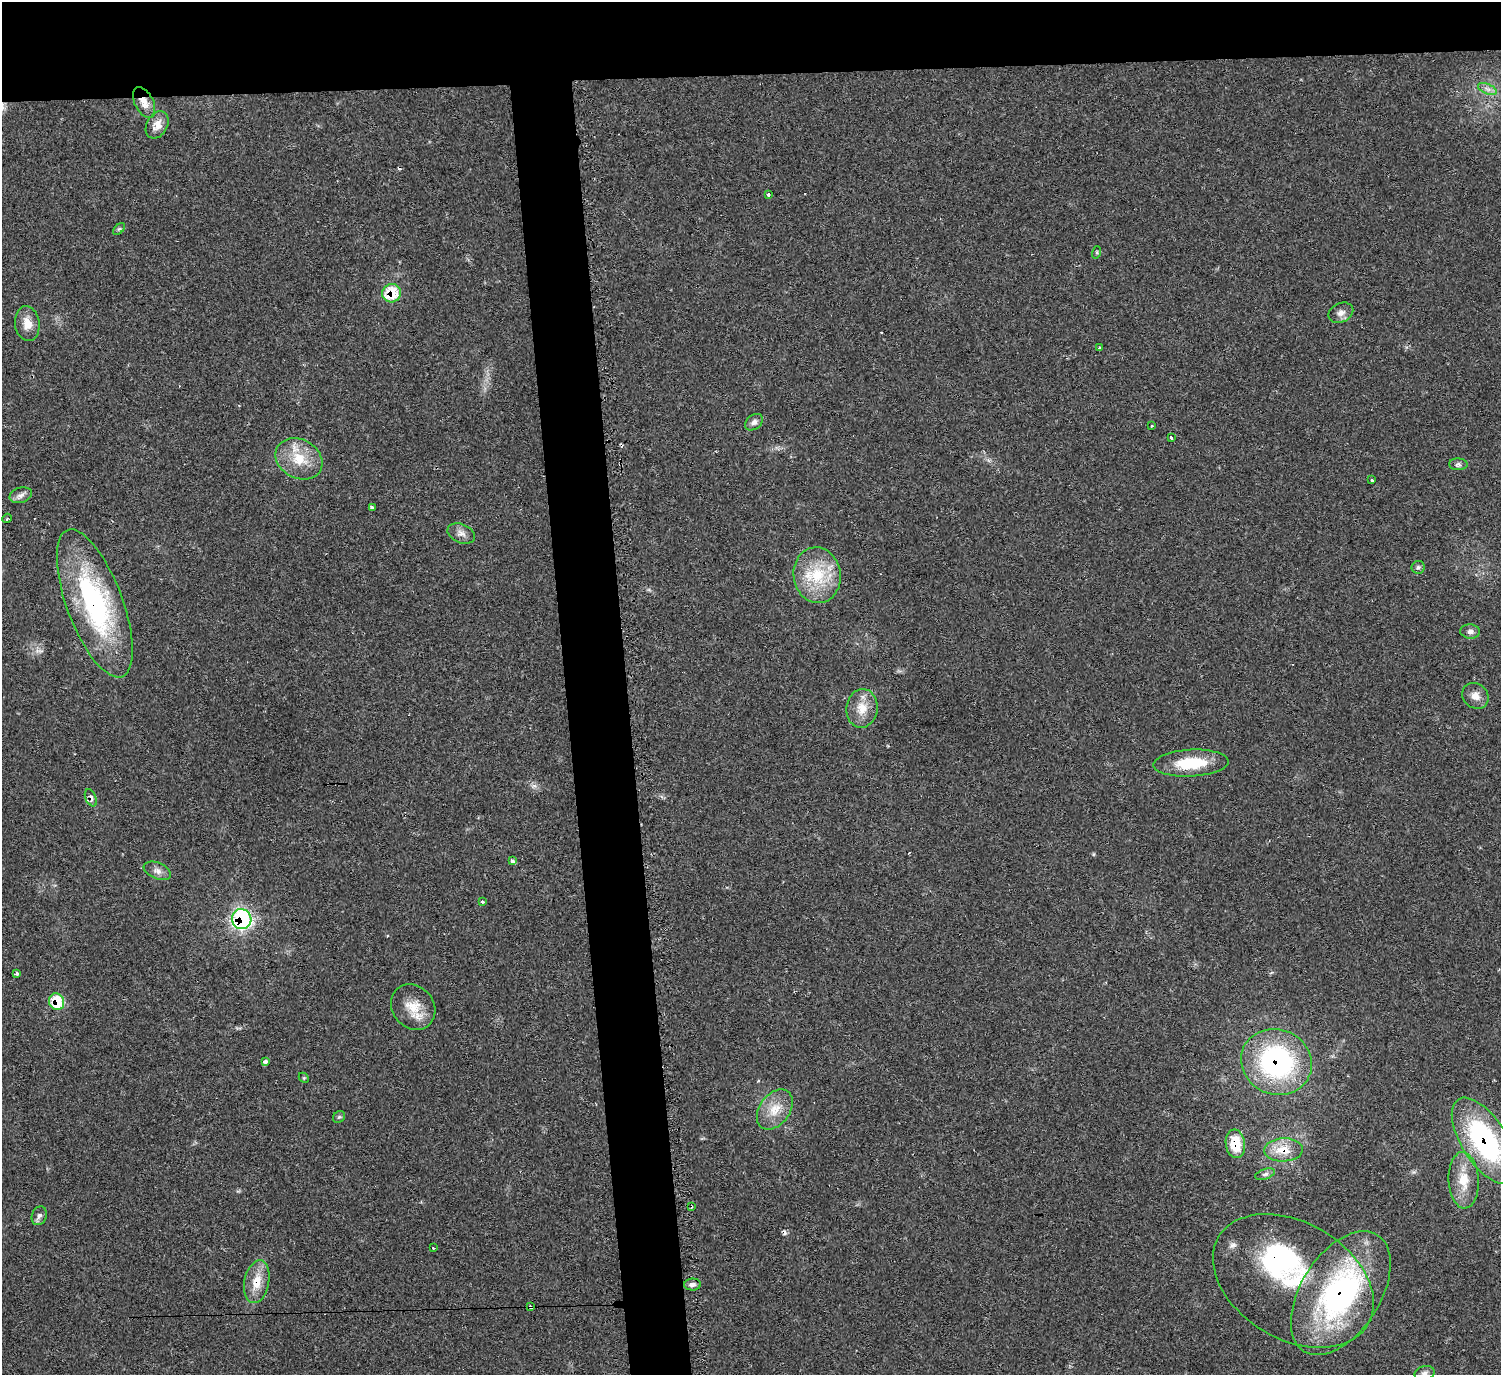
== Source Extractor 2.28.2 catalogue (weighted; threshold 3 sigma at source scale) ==
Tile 2 of 3 x 3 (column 2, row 1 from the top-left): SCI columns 1503-3001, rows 2973-4345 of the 4513 x 4546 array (HDU 1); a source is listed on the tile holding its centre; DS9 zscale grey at full resolution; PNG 1503 x 1377 px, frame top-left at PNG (2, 2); each listed source drawn as its Kron ellipse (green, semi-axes under 4 px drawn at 4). Shown black and unused: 9% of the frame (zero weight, under 2 of 3 exposures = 3% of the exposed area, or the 3 px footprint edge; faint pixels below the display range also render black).
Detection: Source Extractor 2.28.2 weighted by HDU 2 'WHT'; one run over the whole footprint, this tile lists its part. Background 0.0545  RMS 0.0071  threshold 0.032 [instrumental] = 3 sigma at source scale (4.5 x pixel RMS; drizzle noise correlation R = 1.50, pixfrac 1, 0.05/0.05 arcsec/px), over >= 5 px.
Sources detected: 63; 1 inside a brighter object's white glare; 6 cosmic-ray / hot-pixel residue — neither listed nor drawn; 2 inside a brighter listed object's ellipse — not listed separately; the other 54 listed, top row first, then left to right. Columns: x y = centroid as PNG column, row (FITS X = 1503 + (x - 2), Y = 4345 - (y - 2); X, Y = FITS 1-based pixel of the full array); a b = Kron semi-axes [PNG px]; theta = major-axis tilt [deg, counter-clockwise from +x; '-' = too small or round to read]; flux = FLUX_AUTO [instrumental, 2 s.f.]
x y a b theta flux
1487 89 10 5 -23 3.1
144 102 16 9 -63 7
157 125 14 10 60 7.8
768 194 3 3 - 3.1
119 229 7 4 43 1.2
1097 252 6 4 72 0.93
392 293 9 9 - 22
1341 313 13 9 25 4
27 324 17 12 -82 8.5
1100 348 3 3 - 1.9
754 422 10 7 37 2.9
1152 426 3 3 - 1.4
1171 438 4 3 - 3.2
299 459 24 19 -29 20
1458 464 9 6 -1 1.8
1371 480 4 3 - 2.5
21 495 11 7 17 3.3
372 507 4 3 - 2.5
7 518 5 3 - 1.1
461 533 14 9 -23 4.5
1418 567 6 6 - 1.7
817 575 28 23 -82 33
95 603 78 28 -69 120
1470 632 10 7 -4 3
1475 696 14 12 -41 6
862 708 19 15 83 12
1191 763 37 13 3 28
91 798 9 5 -67 3.2
512 861 4 3 - 3.9
157 871 14 8 -23 4
482 902 3 3 - 1.6
242 919 10 9 - 130
17 974 4 3 - 1.1
57 1002 8 7 - 21
413 1007 24 20 -49 16
265 1061 4 3 - 14
1276 1062 36 32 -25 120
304 1078 6 4 -46 0.94
775 1109 22 15 54 14
339 1117 6 5 - 1.2
1485 1141 49 23 -57 110
1235 1144 14 9 -83 19
1283 1150 19 11 2 14
1265 1174 10 5 18 1.9
1464 1180 28 15 -87 17
691 1206 3 3 - 1.1
39 1216 10 7 69 2.6
433 1248 3 2 - 0.67
1293 1281 87 58 -31 120
257 1282 22 12 78 13
692 1285 8 6 2 2.6
1341 1293 69 39 58 160
530 1307 4 3 - 3.9
1424 1373 10 7 14 2.7
Overlapping masked pixels (flux is a lower limit): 14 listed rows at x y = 144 102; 392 293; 95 603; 91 798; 242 919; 57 1002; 1276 1062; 1485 1141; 1235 1144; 1283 1150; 691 1206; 257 1282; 1341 1293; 530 1307
Isophote crosses this tile's border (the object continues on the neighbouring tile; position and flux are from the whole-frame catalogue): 2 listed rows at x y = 1485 1141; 1424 1373